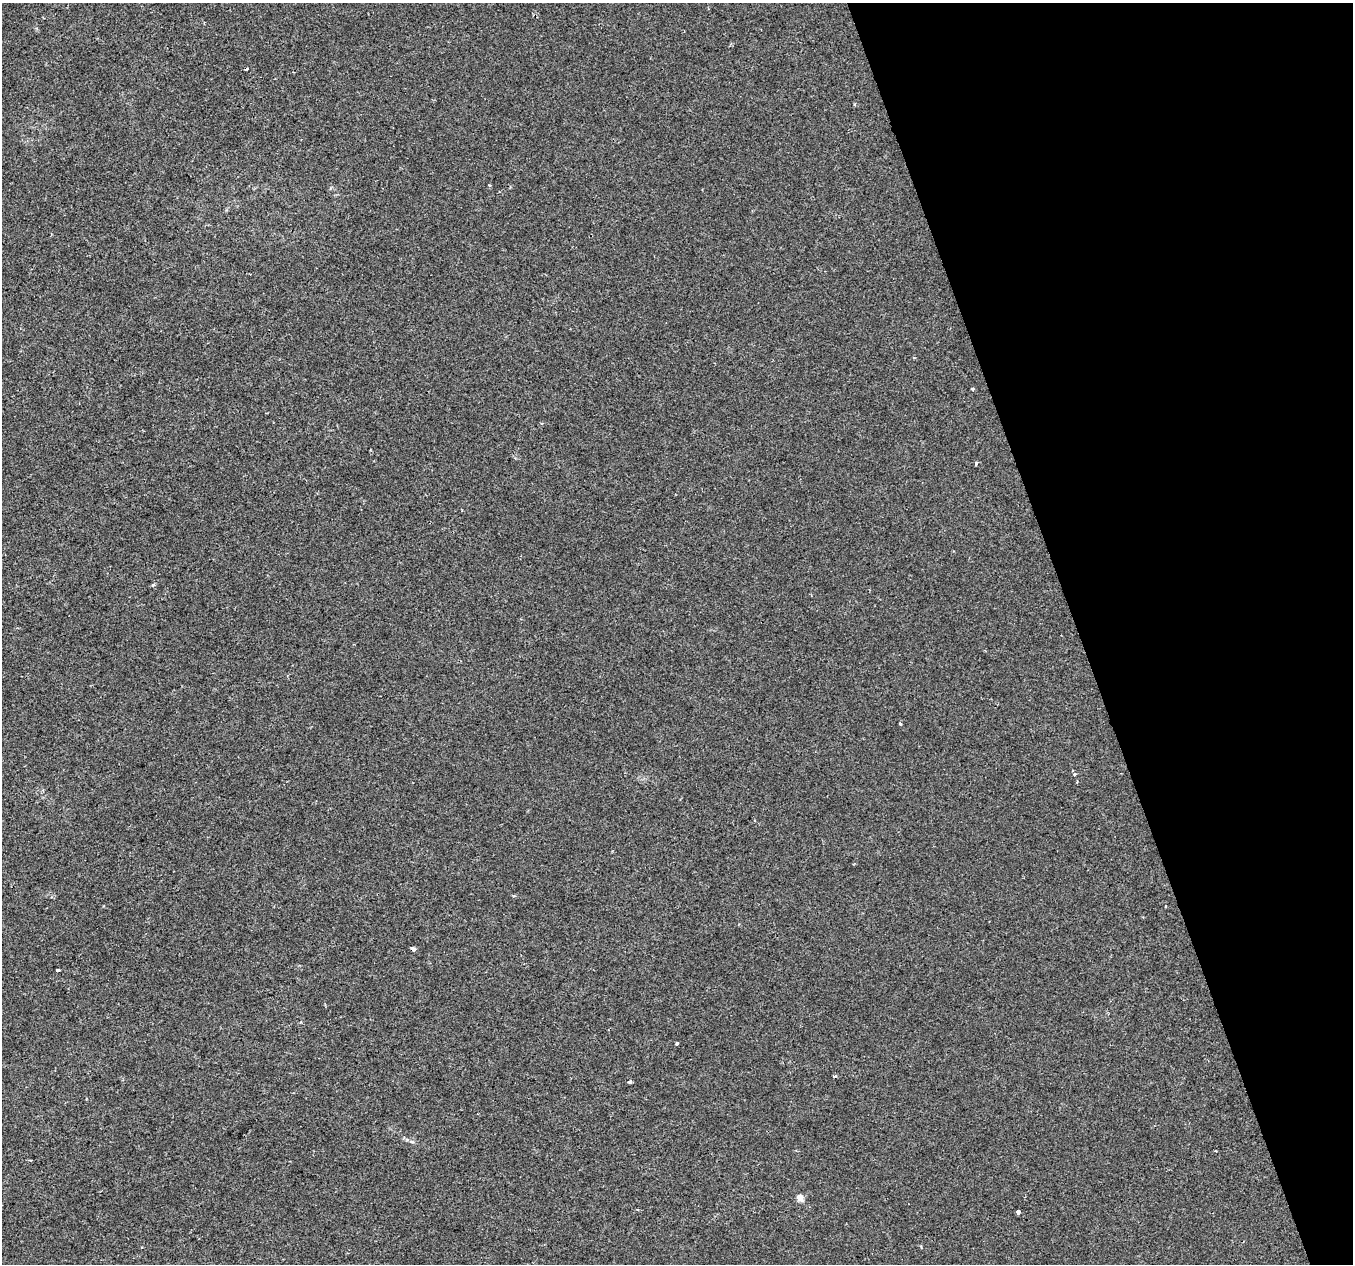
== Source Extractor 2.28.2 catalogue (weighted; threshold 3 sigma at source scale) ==
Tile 12 of 4 x 4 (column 4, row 3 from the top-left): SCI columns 4056-5406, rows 1383-2644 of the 5406 x 5232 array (HDU 1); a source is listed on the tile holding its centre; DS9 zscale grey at full resolution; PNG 1355 x 1266 px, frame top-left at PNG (2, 3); no overlay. Shown black and unused: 20% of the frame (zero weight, under 2 of 3 exposures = <1% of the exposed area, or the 3 px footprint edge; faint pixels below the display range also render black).
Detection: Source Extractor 2.28.2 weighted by HDU 2 'WHT'; one run over the whole footprint, this tile lists its part. Background 4.27e-04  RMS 0.0026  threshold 0.0116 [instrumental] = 3 sigma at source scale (4.5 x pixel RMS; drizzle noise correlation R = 1.50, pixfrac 1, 0.0396/0.0396 arcsec/px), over >= 5 px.
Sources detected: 15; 2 cosmic-ray / hot-pixel residue — not listed; the other 13 listed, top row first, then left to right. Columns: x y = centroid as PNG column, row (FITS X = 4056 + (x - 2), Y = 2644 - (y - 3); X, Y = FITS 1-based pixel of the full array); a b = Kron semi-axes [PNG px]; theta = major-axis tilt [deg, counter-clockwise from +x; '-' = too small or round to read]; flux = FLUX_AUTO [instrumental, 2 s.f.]
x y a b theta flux
972 389 3 3 - 0.33
542 423 3 3 - 0.31
976 463 4 3 - 0.51
900 724 4 2 - 0.22
1074 774 5 4 - 0.44
413 949 4 3 - 3
58 970 3 3 - 0.81
677 1043 3 3 - 0.54
630 1081 3 3 - 0.74
1215 1151 3 2 - 0.29
800 1197 9 7 -59 1.2
1018 1212 4 3 - 1.6
921 1246 4 3 - 0.25